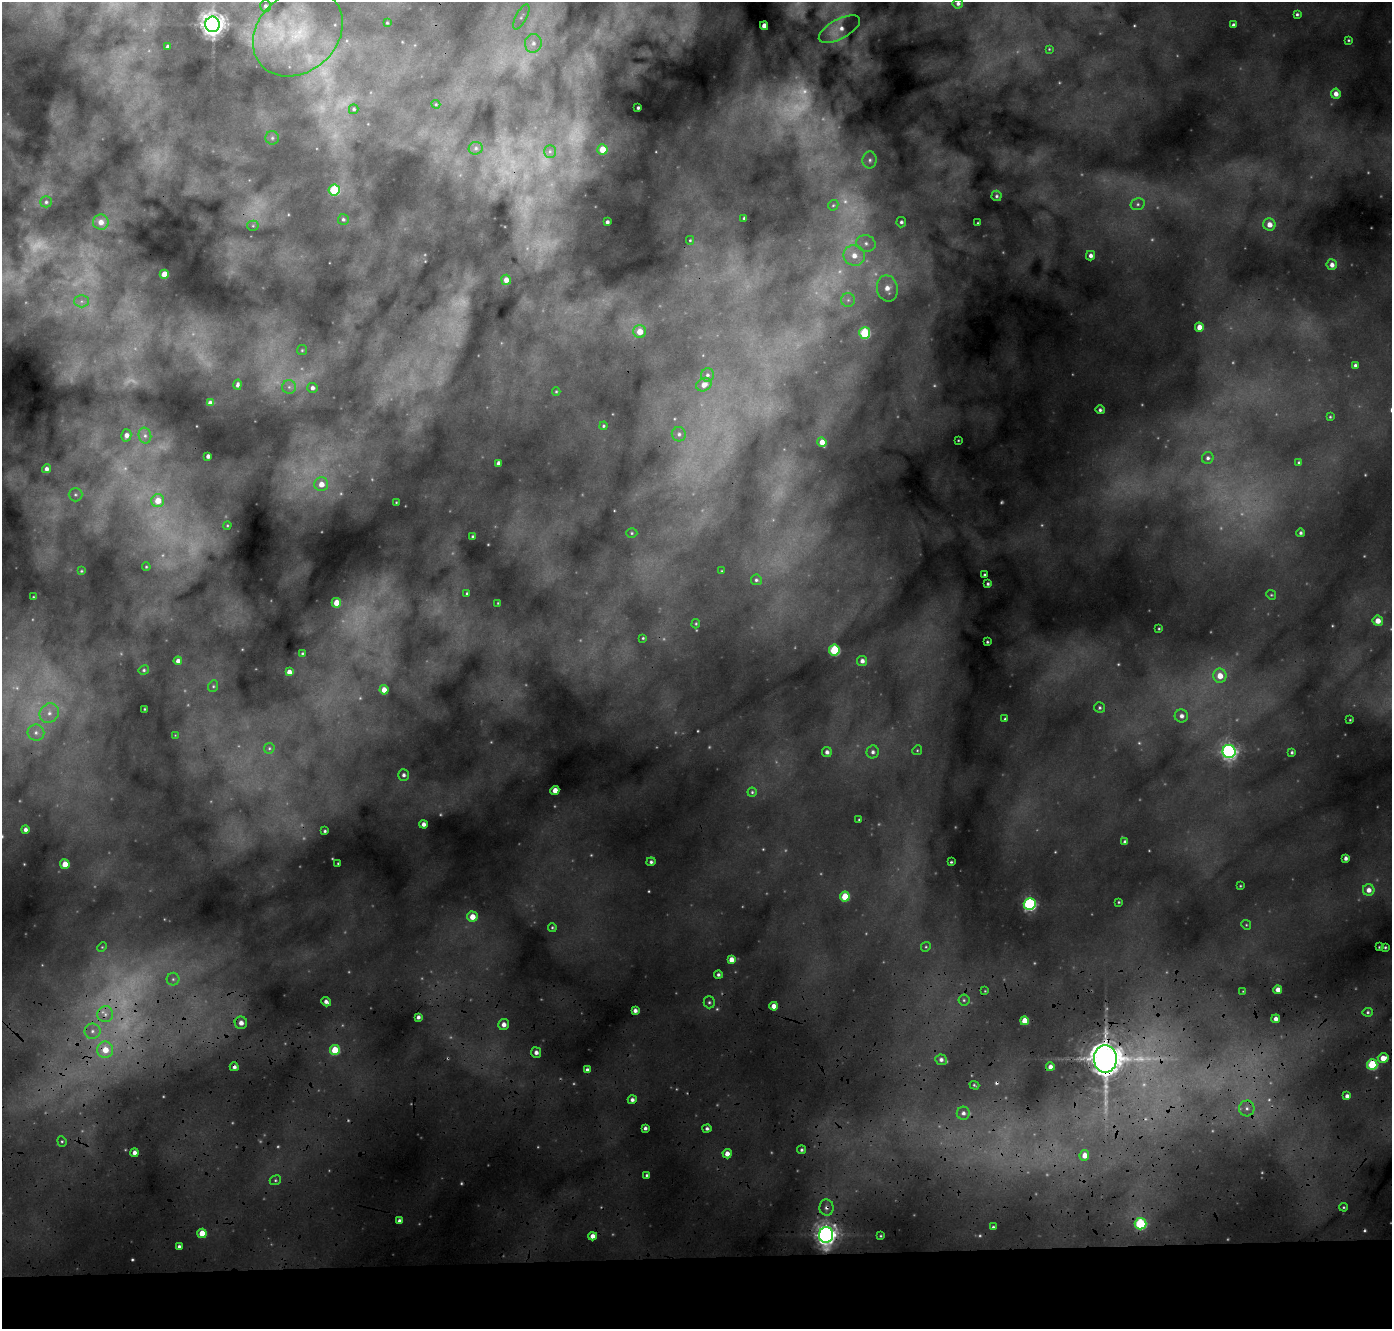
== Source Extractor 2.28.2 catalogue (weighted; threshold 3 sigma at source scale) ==
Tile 8 of 3 x 3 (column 2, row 3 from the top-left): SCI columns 1427-2816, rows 563-1889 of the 4235 x 5103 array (HDU 1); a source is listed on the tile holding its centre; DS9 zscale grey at full resolution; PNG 1394 x 1331 px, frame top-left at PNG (2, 2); each listed source drawn as its Kron ellipse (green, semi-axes under 4 px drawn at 4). Shown black and unused: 6% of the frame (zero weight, under 3 of 4 exposures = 24% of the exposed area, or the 3 px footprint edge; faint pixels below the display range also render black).
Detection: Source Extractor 2.28.2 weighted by HDU 2 'WHT'; one run over the whole footprint, this tile lists its part. Background 0.16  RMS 0.017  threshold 0.0772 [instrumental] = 3 sigma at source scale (4.5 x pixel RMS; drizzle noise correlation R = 1.50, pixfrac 1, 0.05/0.05 arcsec/px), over >= 5 px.
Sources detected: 267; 66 too faint to see at this stretch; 3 cosmic-ray / hot-pixel residue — neither listed nor drawn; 2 inside a brighter listed object's ellipse — not listed separately; the other 196 listed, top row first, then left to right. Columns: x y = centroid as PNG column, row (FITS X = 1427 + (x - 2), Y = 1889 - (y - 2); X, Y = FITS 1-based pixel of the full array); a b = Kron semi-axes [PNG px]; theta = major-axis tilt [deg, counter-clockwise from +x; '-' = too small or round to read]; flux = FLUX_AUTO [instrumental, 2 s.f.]
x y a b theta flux
958 3 5 5 - 5.5
265 6 6 5 - 4.9
1297 14 3 3 - 3
521 17 14 5 62 7.7
387 23 3 3 - 1.7
213 24 8 7 - 1700
1233 25 3 3 - 4.5
764 26 4 4 - 15
839 29 23 9 28 18
298 33 49 39 41 180
1349 40 3 3 - 2.2
533 43 9 8 - 11
168 47 4 3 - 5.9
1049 49 4 4 - 1.9
1336 94 5 5 - 12
436 104 4 4 - 1.9
638 108 3 3 - 3.3
354 109 5 5 - 3.8
272 138 7 6 - 5.7
476 148 7 6 - 4.7
602 149 5 5 - 33
550 151 6 6 - 4.7
870 160 8 7 - 7
334 190 5 5 - 120
996 196 5 5 - 3.8
46 202 6 5 - 4.2
1138 204 7 5 14 5
833 205 6 4 42 3
744 218 3 3 - 2.9
343 219 5 5 - 4.2
101 222 8 7 - 15
607 222 3 3 - 4.7
901 222 5 5 - 4.4
978 223 3 2 - 1.7
1269 224 6 6 - 18
253 226 5 5 - 2.9
690 240 4 4 - 2.2
866 243 10 8 -17 12
854 255 11 10 - 26
1090 256 5 4 - 8.4
1332 265 5 5 - 10
164 274 4 4 - 28
506 280 5 5 - 13
887 288 13 10 -78 25
848 300 7 7 - 6.5
81 301 7 6 - 5.7
1199 327 4 4 - 20
640 331 6 6 - 24
865 333 6 5 - 130
302 350 5 5 - 2.4
1355 365 4 3 - 4.7
707 375 7 6 - 5.9
237 385 5 3 - 5.8
704 385 8 6 27 15
289 387 7 7 - 6.4
312 388 5 5 - 7
556 391 4 3 - 2.1
210 403 4 4 - 8.1
1100 410 4 4 - 4.6
1330 417 3 3 - 1.9
603 426 4 4 - 2.6
679 434 7 7 - 6.9
126 435 6 5 - 9.9
145 436 8 6 -75 6.2
958 440 3 2 - 1.5
822 442 5 4 - 17
208 456 4 4 - 7
1208 458 6 6 - 5.8
498 463 4 4 - 7.5
1299 463 3 3 - 3.1
46 469 4 4 - 7.1
321 484 7 7 - 20
75 495 7 7 - 5.1
158 501 6 6 - 31
396 502 2 2 - 1.4
227 525 4 3 - 2
632 533 5 5 - 2.6
1301 533 4 4 - 4
473 536 3 3 - 3
146 567 4 3 - 2
81 571 4 3 - 2.1
722 571 3 2 - 1.2
984 575 3 3 - 2.7
756 580 5 5 - 4
988 584 3 3 - 3.4
467 593 3 3 - 2.8
1271 595 5 4 - 2.3
33 597 3 2 - 1.5
336 603 5 4 - 31
498 603 3 2 - 1.2
1378 621 5 5 - 20
696 624 5 4 - 2.4
1159 629 3 2 - 1.7
643 638 3 3 - 2
987 642 3 3 - 2.2
834 650 5 5 - 130
302 653 3 3 - 2
178 661 4 4 - 10
862 661 5 5 - 7.7
144 670 5 5 - 3.3
289 672 4 4 - 11
1220 676 7 6 - 26
213 686 6 4 69 2.8
384 690 4 4 - 18
1100 708 5 5 - 3.5
145 709 3 2 - 1.6
49 713 10 9 - 15
1181 716 6 6 - 9.3
1005 719 3 3 - 2.4
1350 720 3 2 - 1.4
36 733 8 8 - 11
175 735 3 3 - 1
269 748 6 5 - 3
917 750 5 4 - 2.2
1229 751 6 6 - 600
827 752 5 5 - 6.9
873 752 6 6 - 6.5
1292 752 3 3 - 3.1
404 775 6 5 - 6.5
555 790 4 4 - 20
752 792 4 4 - 2.9
859 819 3 2 - 1.7
423 824 4 4 - 9.7
25 830 4 4 - 7.3
325 831 3 3 - 3.2
1125 842 4 4 - 7.1
1346 858 4 4 - 6.4
651 862 4 4 - 4.5
951 862 3 3 - 2.2
338 863 3 2 - 1.8
65 864 5 5 - 25
1240 886 3 2 - 1.6
1369 890 6 5 - 13
845 897 5 5 - 57
1119 902 3 2 - 1.9
1030 904 6 6 - 290
472 917 5 5 - 24
1246 925 5 4 - 2.1
552 927 4 4 - 2.6
102 947 5 3 - 1.6
926 947 5 4 - 2.5
1379 947 2 2 - 1.3
1385 947 3 2 - 2
731 960 4 4 - 15
718 974 4 4 - 4.4
173 979 6 6 - 5.1
1278 990 4 4 - 15
985 991 4 3 - 1.6
1243 991 3 3 - 1.2
964 1000 5 5 - 3.6
326 1002 5 4 - 8.2
709 1002 6 5 - 3.9
774 1006 4 4 - 15
635 1010 4 4 - 7.9
1368 1012 5 4 - 3
105 1014 8 8 - 9.6
418 1017 4 4 - 6
1276 1019 4 4 - 8.8
1024 1021 4 4 - 26
241 1023 6 6 - 14
504 1024 5 5 - 13
92 1031 8 7 - 8.6
105 1050 8 8 - 30
335 1050 5 5 - 61
536 1052 5 5 - 9.3
1383 1058 5 5 - 18
1105 1059 14 11 87 4900
941 1060 6 5 - 7.4
1372 1065 5 5 - 110
234 1067 4 4 - 6.5
1050 1067 4 4 - 10
587 1070 4 4 - 6.2
974 1085 5 3 - 2.6
1347 1096 4 4 - 7.5
632 1100 4 4 - 7
1247 1108 8 7 - 9.1
963 1113 6 6 - 7.8
645 1128 4 4 - 5.6
707 1129 4 4 - 5.1
62 1141 5 4 - 2.7
801 1150 4 4 - 3.9
134 1153 4 4 - 9.7
727 1154 5 4 - 14
1084 1155 5 5 - 15
647 1175 3 3 - 3
275 1180 6 4 22 3.2
1344 1207 4 3 - 2.1
826 1208 8 7 - 8.2
399 1221 4 4 - 6.3
1140 1224 6 6 - 160
993 1227 3 3 - 2.5
202 1233 4 4 - 33
826 1235 8 7 - 1300
593 1236 4 4 - 14
881 1236 3 2 - 1.9
179 1246 4 3 - 4.6
Overlapping masked pixels (flux is a lower limit): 8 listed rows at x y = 774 1006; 1383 1058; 1105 1059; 1372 1065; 234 1067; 826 1208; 1140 1224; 826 1235
Isophote crosses this tile's border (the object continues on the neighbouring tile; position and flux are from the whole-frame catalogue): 1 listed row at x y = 958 3